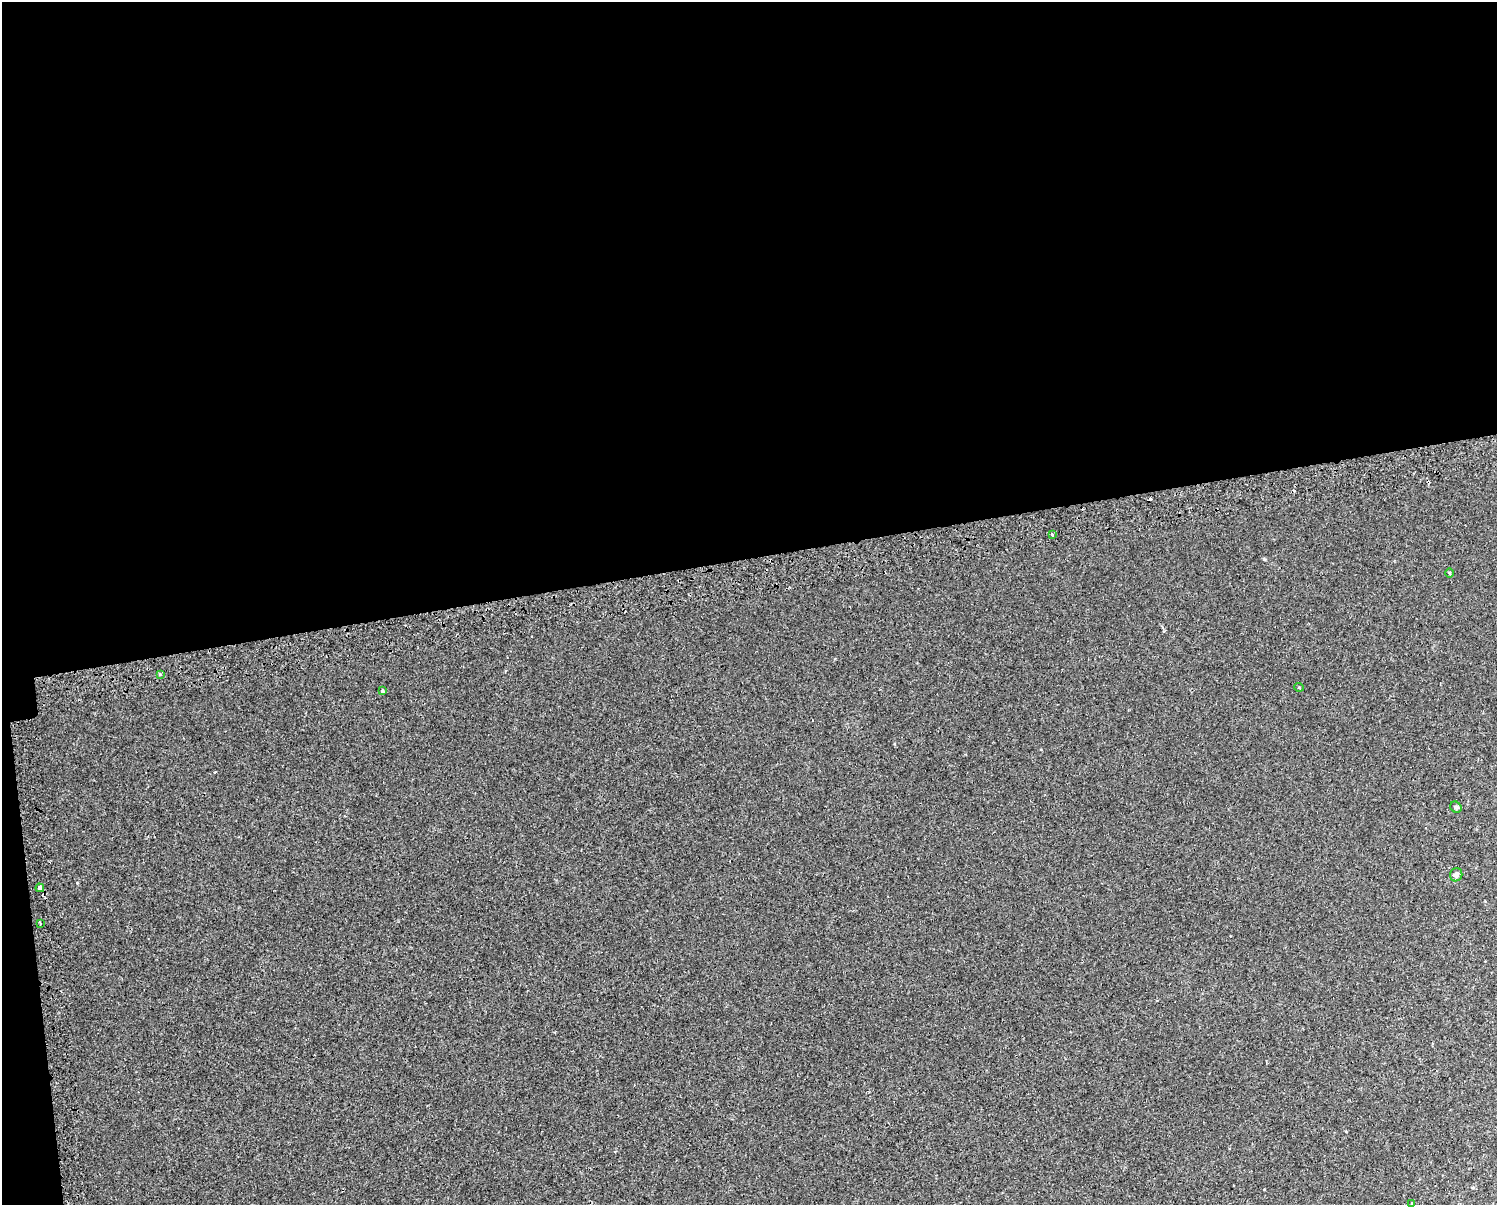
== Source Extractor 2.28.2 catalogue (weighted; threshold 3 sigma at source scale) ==
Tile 1 of 3 x 4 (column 1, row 1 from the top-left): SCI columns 57-1551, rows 3649-4851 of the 4643 x 4891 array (HDU 1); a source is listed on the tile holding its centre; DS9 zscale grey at full resolution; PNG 1499 x 1207 px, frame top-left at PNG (2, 2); each listed source drawn as its Kron ellipse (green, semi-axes under 4 px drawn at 4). Shown black and unused: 47% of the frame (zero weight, under 2 of 3 exposures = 3% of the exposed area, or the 3 px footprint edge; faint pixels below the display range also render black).
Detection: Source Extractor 2.28.2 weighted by HDU 2 'WHT'; one run over the whole footprint, this tile lists its part. Background 1.21e-04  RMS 0.0025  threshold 0.0114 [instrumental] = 3 sigma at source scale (4.5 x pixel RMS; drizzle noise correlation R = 1.50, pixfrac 1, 0.0396/0.0396 arcsec/px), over >= 5 px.
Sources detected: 15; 5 cosmic-ray / hot-pixel residue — neither listed nor drawn; the other 10 listed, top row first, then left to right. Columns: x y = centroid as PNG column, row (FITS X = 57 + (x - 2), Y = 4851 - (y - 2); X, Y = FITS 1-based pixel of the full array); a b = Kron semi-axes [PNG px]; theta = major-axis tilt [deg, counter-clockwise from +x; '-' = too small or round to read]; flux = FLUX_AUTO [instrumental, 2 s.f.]
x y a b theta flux
1052 535 3 3 - 1
1450 573 5 3 - 0.28
160 674 3 3 - 1.4
1299 687 5 3 - 0.18
382 691 3 3 - 1.6
1456 807 6 5 - 0.42
1456 875 7 6 - 0.75
40 888 4 3 - 5.9
40 923 3 2 - 0.51
1412 1203 3 3 - 0.2
Overlapping masked pixels (flux is a lower limit): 1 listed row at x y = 40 888
Unlisted compact peaks at least as high as the median listed source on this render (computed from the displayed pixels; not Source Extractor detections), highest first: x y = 1264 559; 77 883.